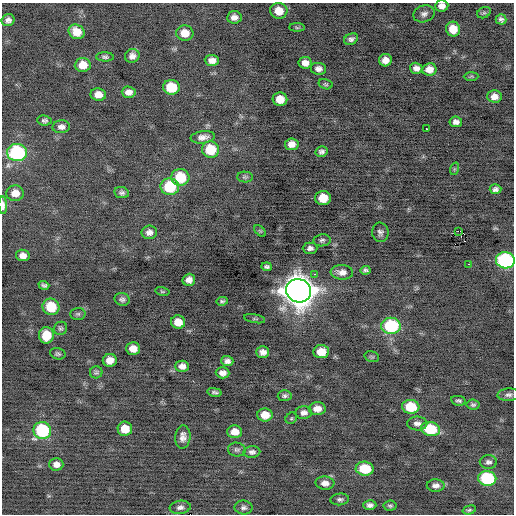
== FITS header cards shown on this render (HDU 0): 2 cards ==
NAXIS1  =                  512 / Axis length
NAXIS2  =                  512 / Axis length

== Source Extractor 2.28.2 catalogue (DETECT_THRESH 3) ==
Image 512 x 512 px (HDU 0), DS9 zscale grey, 1 PNG px = 1 image px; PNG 516 x 516 px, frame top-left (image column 1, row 512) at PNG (2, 3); each listed source drawn as its Kron ellipse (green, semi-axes under 4 px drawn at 4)
Background -0.212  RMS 0.74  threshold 2.22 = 3 sigma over >= 5 px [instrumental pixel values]
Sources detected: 112; all 112 listed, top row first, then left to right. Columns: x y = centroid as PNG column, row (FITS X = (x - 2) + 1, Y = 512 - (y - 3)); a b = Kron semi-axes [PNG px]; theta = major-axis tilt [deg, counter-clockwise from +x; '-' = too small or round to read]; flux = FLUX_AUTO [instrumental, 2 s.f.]
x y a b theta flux
442 6 6 5 - 260
279 11 8 8 - 710
484 13 7 5 27 89
424 14 11 8 17 200
234 17 7 6 - 280
501 19 5 5 - 130
8 20 6 6 - 200
297 27 8 3 0 64
453 29 7 7 - 730
76 32 8 7 - 650
185 33 9 7 -4 580
351 39 7 5 25 160
132 56 7 7 - 250
105 57 9 4 -1 110
212 60 7 5 -3 300
385 60 6 6 - 350
305 63 6 6 - 310
83 65 8 7 - 610
416 68 6 5 - 240
319 69 8 6 -9 220
429 69 7 6 - 420
471 76 7 4 1 73
325 84 7 5 -16 82
171 87 8 7 - 1700
129 92 7 5 -3 300
98 94 8 6 -7 420
494 96 7 6 - 310
280 99 7 7 - 640
44 120 7 5 -5 120
456 122 6 5 - 210
61 127 9 6 4 230
426 129 3 2 - 210
203 137 12 6 7 280
292 144 7 6 - 360
211 149 8 8 - 1500
321 152 6 5 - 150
17 153 10 8 -2 6000
454 169 6 4 71 70
180 177 9 8 - 1700
245 177 8 5 0 88
170 187 9 8 - 2300
495 189 6 5 - 150
15 193 9 8 - 460
122 193 7 5 -10 140
323 198 7 7 - 920
3 205 8 4 -88 260
260 231 7 4 -45 52
458 231 4 2 - 4700
149 232 8 6 8 260
380 232 9 8 - 180
322 240 8 6 10 130
310 248 7 5 1 170
23 255 7 5 -9 290
505 260 9 8 - 7400
468 264 2 2 - 230
267 267 5 3 - 110
365 270 5 3 - 110
342 272 11 7 -3 330
314 274 3 2 - 450
189 280 6 6 - 270
44 285 5 4 - 110
162 291 7 4 -13 64
299 291 12 11 - 86000
122 299 7 6 - 140
222 301 6 3 6 86
51 307 8 8 - 1500
78 314 7 6 - 100
255 319 11 3 -9 70
178 322 7 6 - 630
391 326 10 8 1 3600
60 328 7 6 - 110
46 335 8 7 - 990
133 348 7 6 - 460
263 352 6 5 - 250
321 352 8 6 8 690
58 354 8 5 -16 100
372 357 7 5 -17 76
110 360 7 6 - 470
227 361 6 5 - 180
182 366 6 5 - 280
96 372 6 6 - 100
223 373 7 5 -4 260
215 392 7 3 -12 110
508 395 11 6 3 180
285 396 7 5 5 120
459 401 7 4 -10 110
473 405 6 5 - 100
411 407 8 7 - 1600
317 409 8 6 3 390
304 413 8 6 0 220
265 415 7 6 - 620
291 418 6 5 - 74
417 423 10 7 -1 230
125 429 7 7 - 740
430 429 10 7 -9 2300
42 430 9 8 - 4000
235 432 7 6 - 450
183 437 11 7 85 310
237 450 9 7 -9 130
252 452 8 6 2 180
488 462 8 6 0 160
56 464 7 6 - 270
365 469 9 7 -4 1600
487 478 9 7 -9 4000
325 483 9 6 -5 310
436 486 9 6 0 240
340 499 9 6 6 140
370 505 6 4 -4 180
390 506 6 5 - 92
180 507 10 6 8 200
244 508 9 7 -9 160
469 510 7 4 16 76
At the frame edge (FLAGS 8, measured only in part): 3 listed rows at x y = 442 6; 3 205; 505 260